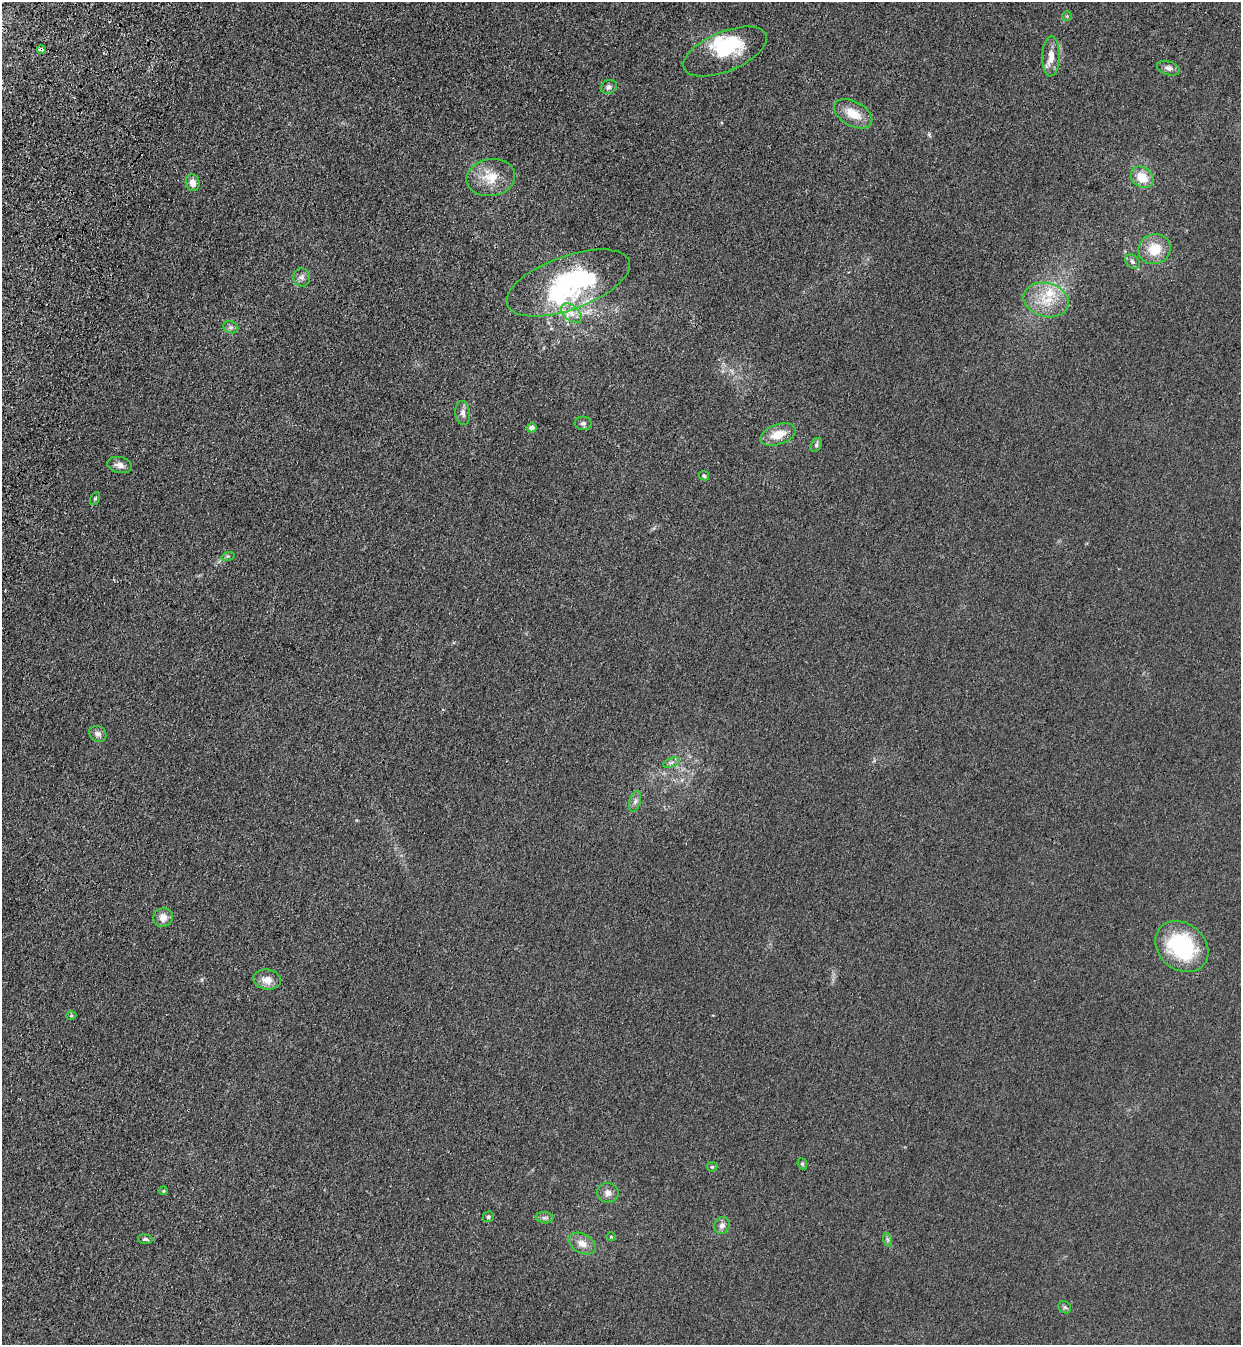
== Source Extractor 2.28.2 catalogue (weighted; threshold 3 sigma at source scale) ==
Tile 11 of 4 x 4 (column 3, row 3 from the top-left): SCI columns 2724-3962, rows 1387-2729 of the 5575 x 5458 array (HDU 1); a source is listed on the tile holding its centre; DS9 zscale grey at full resolution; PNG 1243 x 1347 px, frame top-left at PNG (2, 2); each listed source drawn as its Kron ellipse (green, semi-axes under 4 px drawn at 4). Shown black and unused: <1% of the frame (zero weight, under 3 of 4 exposures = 6% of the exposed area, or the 3 px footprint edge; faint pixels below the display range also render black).
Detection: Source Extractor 2.28.2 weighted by HDU 2 'WHT'; one run over the whole footprint, this tile lists its part. Background 0.0343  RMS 0.0055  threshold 0.0248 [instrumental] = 3 sigma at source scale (4.5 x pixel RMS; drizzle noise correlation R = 1.50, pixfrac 1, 0.05/0.05 arcsec/px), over >= 5 px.
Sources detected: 51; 3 inside a brighter object's white glare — neither listed nor drawn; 3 inside a brighter listed object's ellipse — not listed separately; the other 45 listed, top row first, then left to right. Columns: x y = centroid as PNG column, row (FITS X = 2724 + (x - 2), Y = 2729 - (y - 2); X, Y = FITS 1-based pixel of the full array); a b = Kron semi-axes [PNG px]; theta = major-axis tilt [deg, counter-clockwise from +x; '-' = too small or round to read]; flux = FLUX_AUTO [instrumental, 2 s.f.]
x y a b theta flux
1067 16 5 5 - 0.67
41 49 4 3 - 1.2
725 51 44 19 22 27
1051 56 20 8 88 6.5
1169 68 12 6 -17 2.2
609 87 8 7 - 1.9
853 114 21 12 -28 9.8
1142 177 12 10 -38 9.3
491 178 24 18 9 13
193 183 8 7 - 3.6
1154 249 16 15 - 12
1132 262 8 6 -46 1.6
302 277 9 8 - 2.2
568 283 65 27 20 78
1046 300 23 17 -16 14
571 313 12 7 -42 4.7
231 327 8 6 -20 1.4
463 413 12 7 -83 2.6
583 423 8 6 -7 1.4
532 428 4 4 - 3.4
778 435 18 10 19 9.3
816 445 7 5 61 1.1
120 465 12 8 -11 3.4
704 476 5 4 - 0.9
95 498 7 4 63 0.75
228 556 6 4 17 0.82
98 734 9 7 -34 2.5
672 762 9 4 19 1.2
635 801 11 5 74 1.9
163 918 10 9 - 4.4
1182 947 29 23 -40 50
267 980 14 10 -8 5.5
71 1016 5 3 - 0.56
802 1164 6 4 -67 0.92
712 1167 5 5 - 0.74
163 1191 4 3 - 0.55
608 1193 11 9 -7 3.1
488 1217 6 5 - 0.94
545 1218 9 5 -6 1.5
722 1225 8 7 - 2.9
611 1237 5 3 - 0.46
145 1239 7 5 -9 1.2
888 1240 7 4 -72 0.94
582 1243 14 9 -29 4.8
1065 1307 7 5 -44 1.1
Overlapping masked pixels (flux is a lower limit): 1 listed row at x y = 41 49